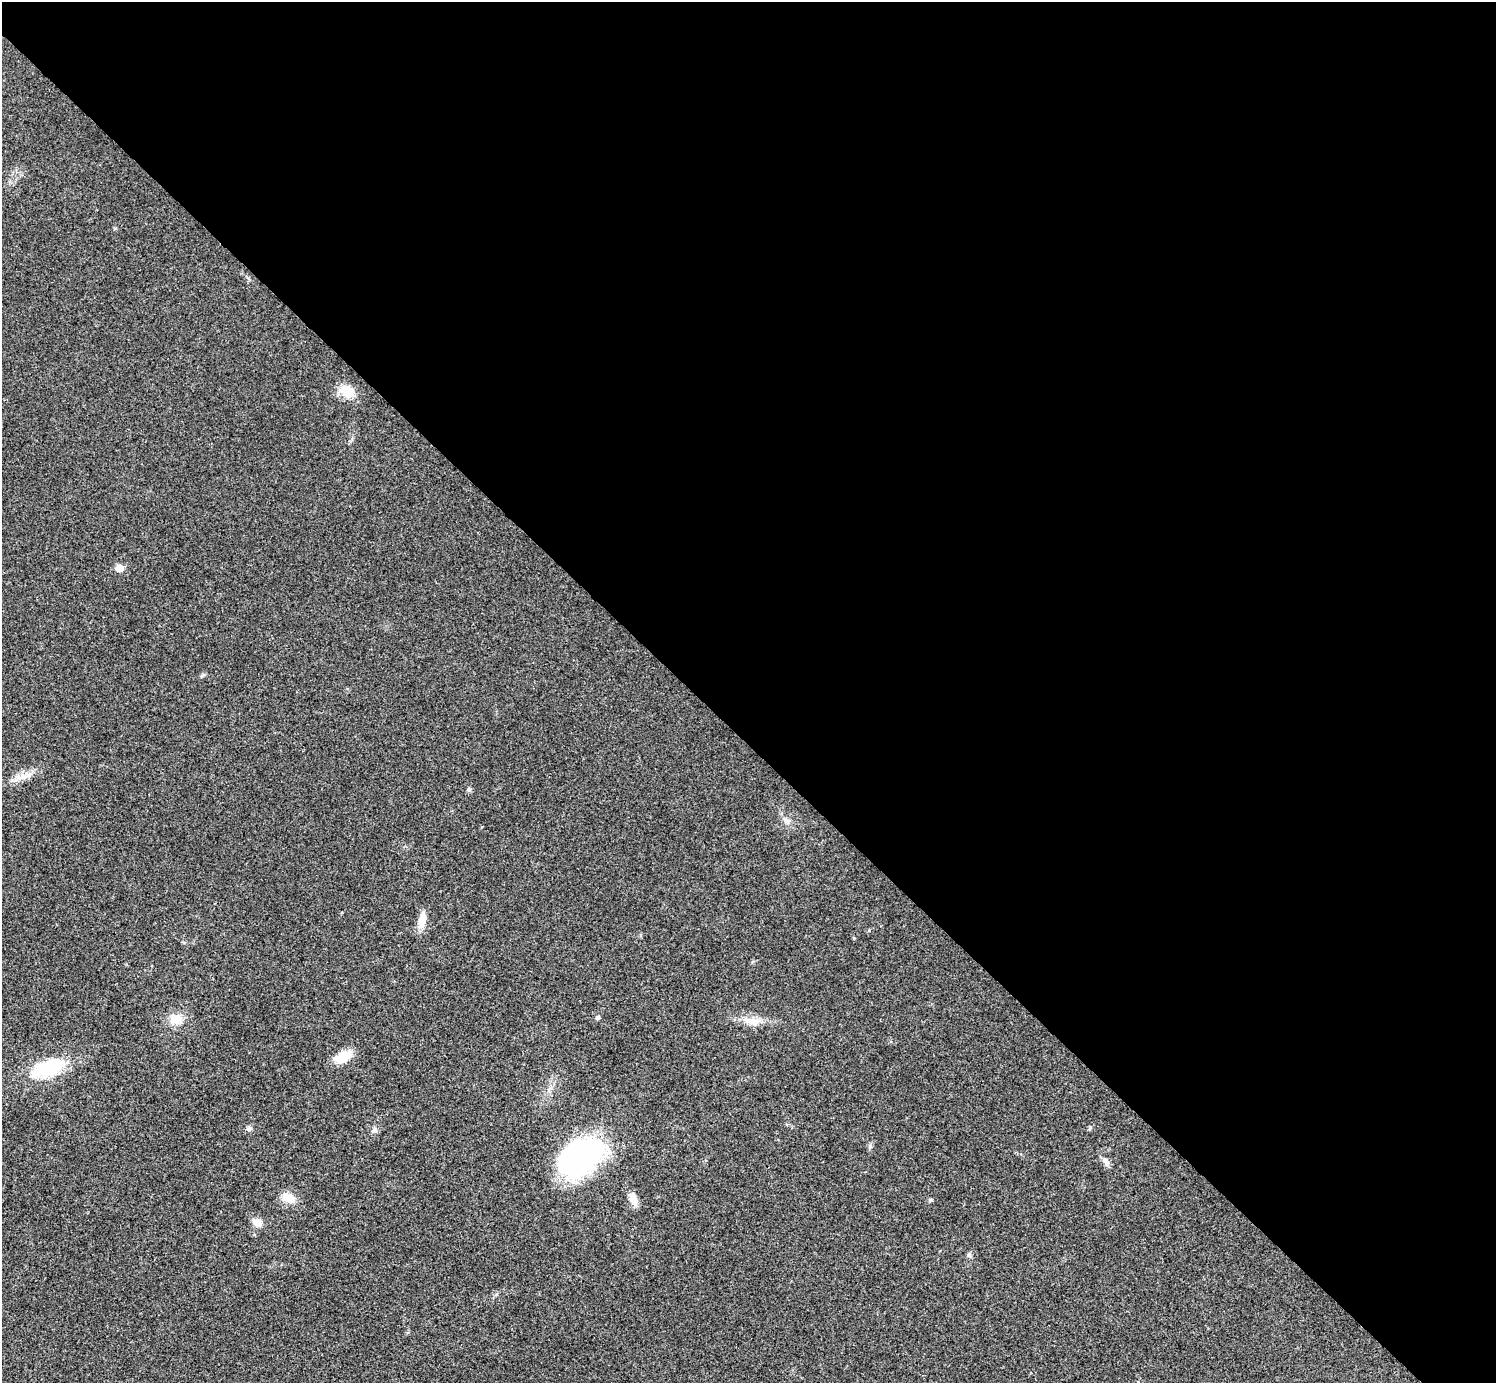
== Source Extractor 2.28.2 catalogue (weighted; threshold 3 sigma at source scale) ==
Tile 8 of 4 x 4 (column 4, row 2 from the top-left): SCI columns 4487-5980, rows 3063-4443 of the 5983 x 5983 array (HDU 1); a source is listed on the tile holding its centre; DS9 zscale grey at full resolution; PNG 1498 x 1385 px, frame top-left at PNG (2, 2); no overlay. Shown black and unused: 54% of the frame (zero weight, under 3 of 4 exposures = <1% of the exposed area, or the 3 px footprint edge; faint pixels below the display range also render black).
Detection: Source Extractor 2.28.2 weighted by HDU 2 'WHT'; one run over the whole footprint, this tile lists its part. Background 0.0195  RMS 0.004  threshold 0.0179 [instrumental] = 3 sigma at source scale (4.5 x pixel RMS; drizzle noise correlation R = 1.50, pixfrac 1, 0.05/0.05 arcsec/px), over >= 5 px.
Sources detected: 22; all 22 listed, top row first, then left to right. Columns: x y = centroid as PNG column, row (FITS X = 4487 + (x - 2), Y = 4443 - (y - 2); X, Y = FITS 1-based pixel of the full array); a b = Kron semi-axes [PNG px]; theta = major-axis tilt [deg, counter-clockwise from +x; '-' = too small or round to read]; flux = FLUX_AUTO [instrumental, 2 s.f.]
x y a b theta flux
347 392 22 15 -33 6.5
119 568 8 8 - 3.2
23 776 11 9 -2 3.2
469 790 6 6 - 0.9
787 821 12 6 -48 1.8
422 920 22 9 79 4.8
854 938 5 3 - 0.38
598 1018 7 5 48 0.67
176 1019 16 12 6 6.4
752 1021 26 10 -6 6
343 1057 23 13 27 6.9
48 1068 42 18 21 23
249 1129 7 6 - 1.1
1089 1129 7 3 71 0.54
374 1130 9 7 32 1.3
580 1156 41 26 33 110
1106 1161 14 7 -58 2.2
289 1198 15 10 -21 6.4
633 1199 17 10 -76 3.3
931 1200 6 4 2 0.64
258 1222 12 9 -16 2.9
969 1255 6 6 - 0.91
Unlisted compact peaks at least as high as the median listed source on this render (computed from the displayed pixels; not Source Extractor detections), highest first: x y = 870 1146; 202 675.